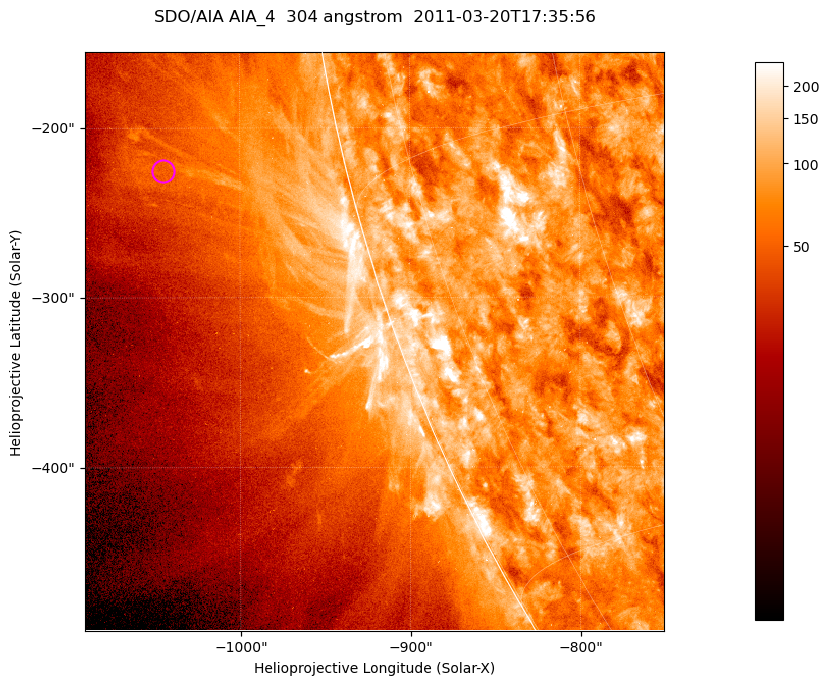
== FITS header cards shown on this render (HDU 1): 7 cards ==
TELESCOP= 'SDO/AIA '           / For AIA: SDO/AIA
INSTRUME= 'AIA_4   '           / For AIA: AIA_ATA1, AIA_ATA2, AIA_ATA3 or AIA_AT
WAVELNTH=                  304 / [angstrom] Wavelength
WAVEUNIT= 'angstrom'           / Wavelength unit: angstrom
DATE-OBS= '2011-03-20T17:35:56.123' / [ISO] Date when observation started; ISO 8
CTYPE1  = 'HPLN-TAN'           / CTYPE1; Typically HPLN
CTYPE2  = 'HPLT-TAN'           / CTYPE2; Typically HPLT

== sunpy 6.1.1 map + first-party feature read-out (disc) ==
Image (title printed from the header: SDO/AIA AIA_4  304 angstrom  2011-03-20T17:35:56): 568 x 568 px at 0.6 arcsec/px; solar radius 964 arcsec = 1606 px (partial field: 1.8% of the solar disc is inside the frame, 44% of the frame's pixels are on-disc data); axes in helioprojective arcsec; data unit not stated in the header (colour bar unlabelled)
Orientation: roll -0.132 deg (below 1 deg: not rotated)
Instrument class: DISC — disc imager (sunpy class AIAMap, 304 A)
Bright regions (active regions / flare kernels): reference = the on-disc median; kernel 5 px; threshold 5 sigma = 140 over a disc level ~78.9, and >= 1.15x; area >= 322 px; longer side >= 7 px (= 4.2 arcsec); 0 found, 0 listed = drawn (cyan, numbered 1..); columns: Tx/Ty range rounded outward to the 2 arcsec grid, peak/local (2 s.f.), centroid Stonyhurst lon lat
Off-limb structures (1.02-1.3 R_sun): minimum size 161 px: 7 found; the strongest spans PA ~100..105 deg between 1.06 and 1.16 R_sun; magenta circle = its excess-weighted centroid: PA ~100 deg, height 1.11 R_sun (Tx ~-1046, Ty ~-226 arcsec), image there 1.5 x the reference